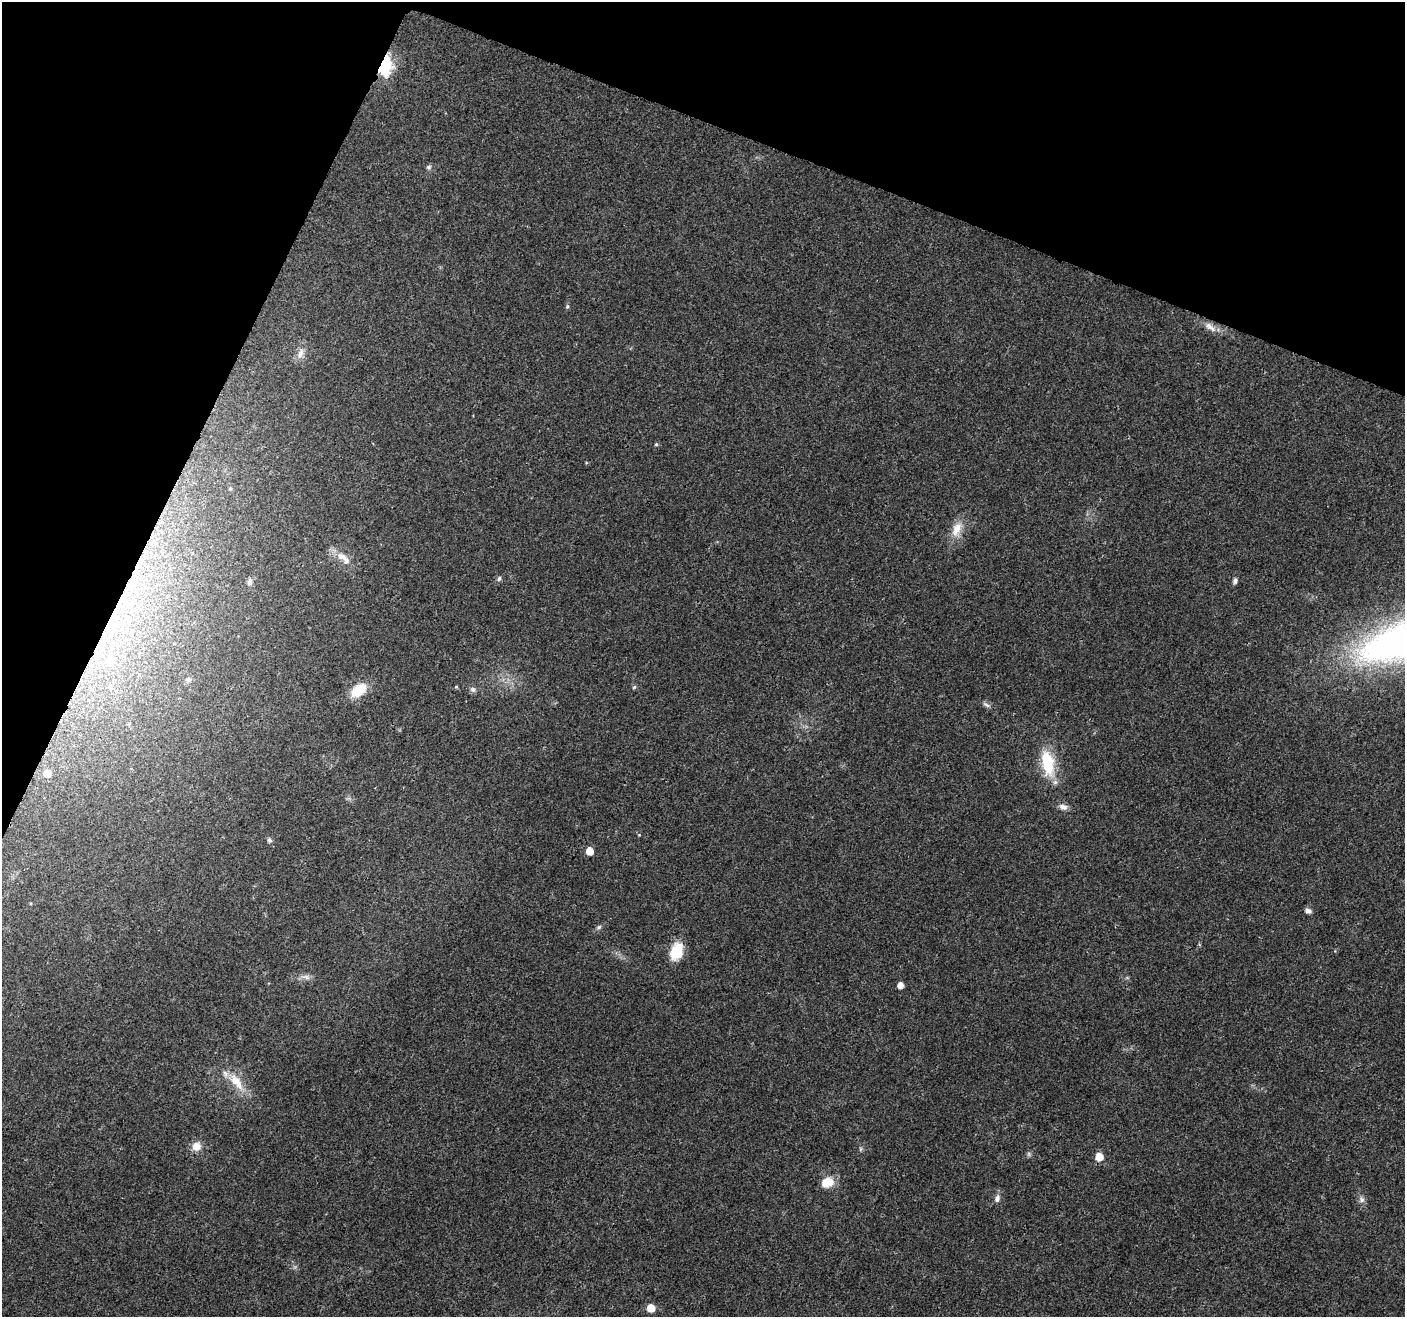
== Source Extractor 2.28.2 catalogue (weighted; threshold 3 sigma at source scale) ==
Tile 2 of 4 x 4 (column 2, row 1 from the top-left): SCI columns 1408-2810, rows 4157-5471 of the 5626 x 5747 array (HDU 1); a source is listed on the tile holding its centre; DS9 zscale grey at full resolution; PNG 1407 x 1319 px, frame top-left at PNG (2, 2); no overlay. Shown black and unused: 20% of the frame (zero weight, under 3 of 4 exposures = <1% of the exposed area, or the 3 px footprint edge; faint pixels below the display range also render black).
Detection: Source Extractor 2.28.2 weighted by HDU 2 'WHT'; one run over the whole footprint, this tile lists its part. Background 0.0257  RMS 0.0032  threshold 0.0145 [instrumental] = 3 sigma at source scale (4.5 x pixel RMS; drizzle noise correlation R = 1.50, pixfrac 1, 0.0396/0.0396 arcsec/px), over >= 5 px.
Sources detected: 43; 1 too faint to see at this stretch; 1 cosmic-ray / hot-pixel residue — not listed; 2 inside a brighter listed object's ellipse — not listed separately; the other 39 listed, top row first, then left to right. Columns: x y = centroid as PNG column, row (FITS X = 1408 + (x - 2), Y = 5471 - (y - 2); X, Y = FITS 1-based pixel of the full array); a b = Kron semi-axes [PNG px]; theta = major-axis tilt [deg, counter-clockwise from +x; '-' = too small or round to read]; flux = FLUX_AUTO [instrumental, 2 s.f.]
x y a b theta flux
383 65 9 6 84 99
429 167 7 5 16 0.68
567 306 6 5 - 0.55
1210 327 19 8 -37 2.6
300 353 15 8 70 2.5
656 444 5 4 - 0.36
230 488 6 5 - 0.54
957 529 22 11 63 4.9
342 556 18 10 -26 3.6
499 578 7 5 71 0.69
1235 581 7 5 77 0.86
250 582 8 6 76 1.1
124 597 11 7 90 2.4
110 660 15 11 -73 3.9
188 680 6 6 - 0.68
110 687 7 6 - 0.92
456 687 5 4 - 0.32
634 687 6 4 44 0.44
473 689 8 7 - 1
359 690 22 13 38 6.8
986 705 12 4 -33 0.86
1048 763 32 14 -80 13
47 773 7 7 - 4.5
1063 807 12 8 -19 1.7
269 840 7 5 -16 0.7
589 851 5 5 - 5
1308 911 7 6 - 1.3
599 927 7 5 17 0.7
677 951 18 12 67 8.9
306 977 13 6 -12 1.5
900 985 5 5 - 2.6
237 1082 29 12 -54 6.6
196 1146 11 11 - 3.2
860 1149 6 4 71 0.49
1099 1157 6 6 - 6.5
827 1182 14 11 23 5.2
997 1198 12 7 72 1.5
1361 1200 10 8 -67 1.3
651 1308 6 6 - 5.1
Overlapping masked pixels (flux is a lower limit): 2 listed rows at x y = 383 65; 124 597